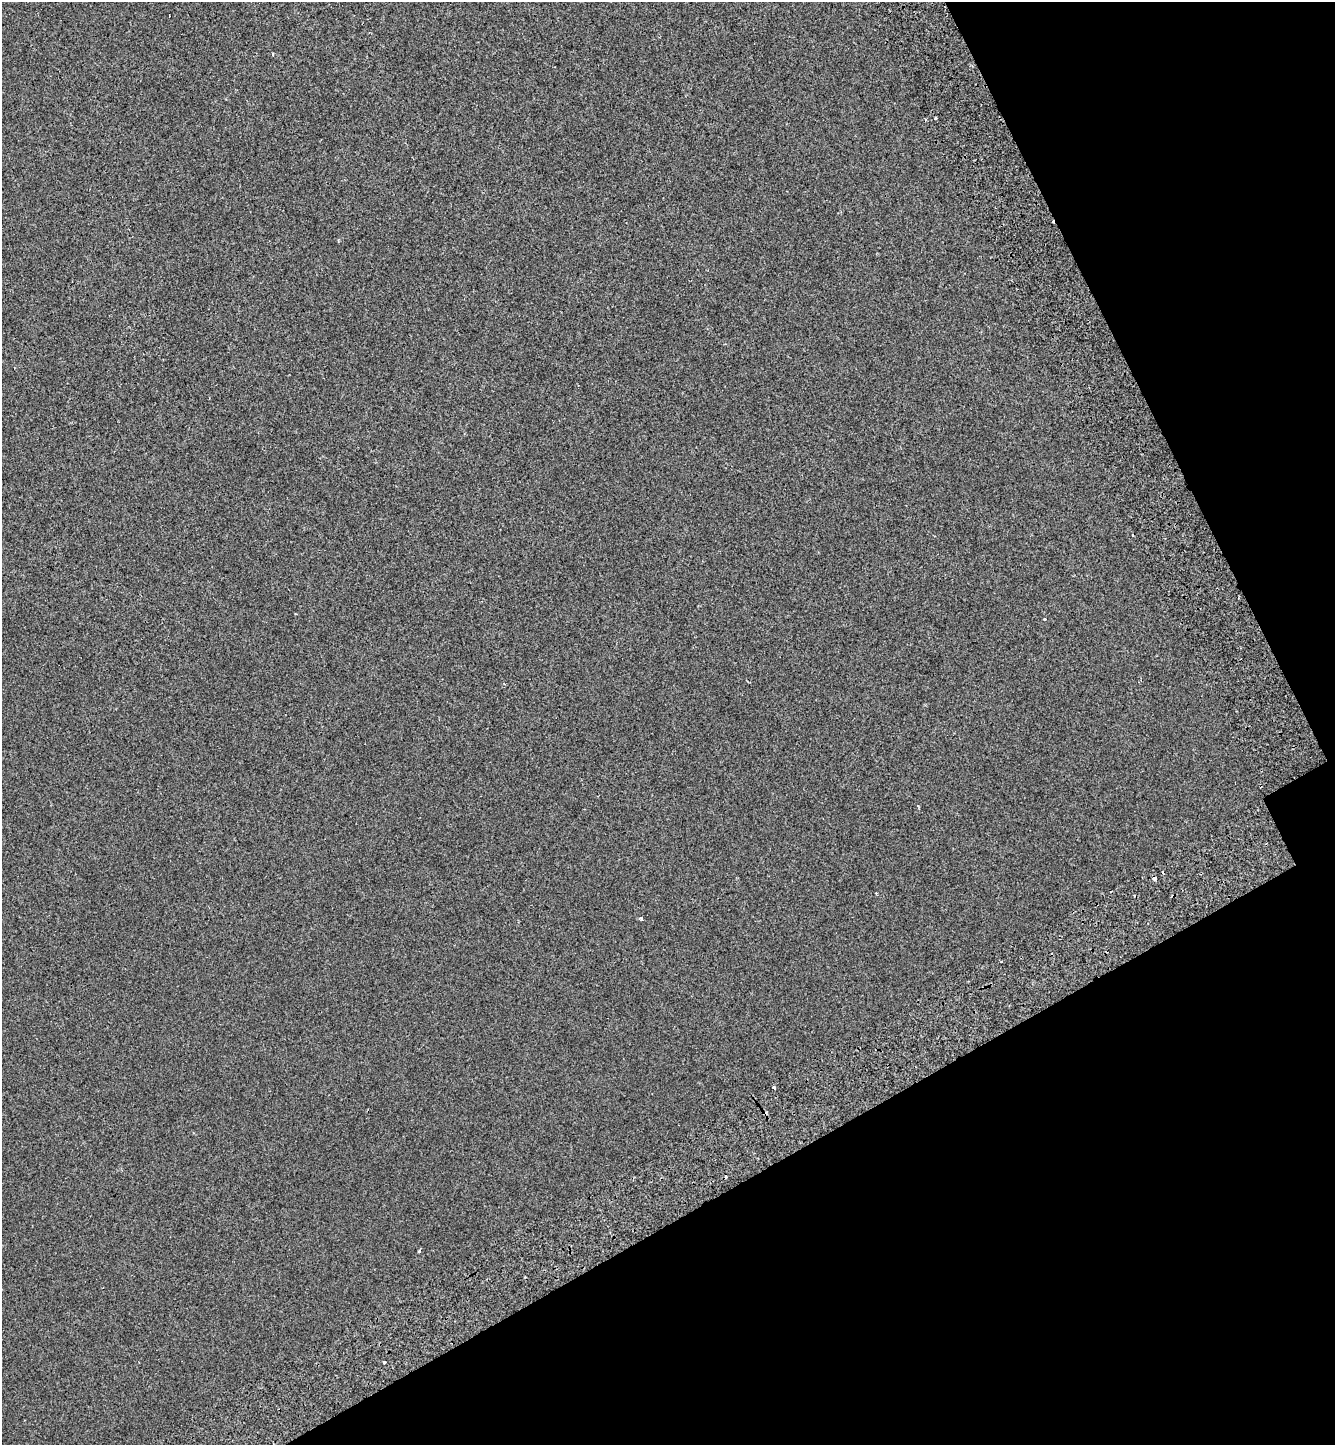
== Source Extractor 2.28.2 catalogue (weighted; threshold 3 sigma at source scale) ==
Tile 12 of 4 x 4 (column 4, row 3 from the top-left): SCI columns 4291-5623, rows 1544-2986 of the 5858 x 5977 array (HDU 1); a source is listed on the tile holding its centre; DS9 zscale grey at full resolution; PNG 1337 x 1447 px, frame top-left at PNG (2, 2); no overlay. Shown black and unused: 25% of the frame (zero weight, under 2 of 3 exposures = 7% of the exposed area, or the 3 px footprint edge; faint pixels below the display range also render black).
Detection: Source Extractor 2.28.2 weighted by HDU 2 'WHT'; one run over the whole footprint, this tile lists its part. Background -4.05e-04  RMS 0.0046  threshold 0.0205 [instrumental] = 3 sigma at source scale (4.5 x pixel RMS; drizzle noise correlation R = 1.50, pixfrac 1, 0.0396/0.0396 arcsec/px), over >= 5 px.
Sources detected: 12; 4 cosmic-ray / hot-pixel residue — not listed; the other 8 listed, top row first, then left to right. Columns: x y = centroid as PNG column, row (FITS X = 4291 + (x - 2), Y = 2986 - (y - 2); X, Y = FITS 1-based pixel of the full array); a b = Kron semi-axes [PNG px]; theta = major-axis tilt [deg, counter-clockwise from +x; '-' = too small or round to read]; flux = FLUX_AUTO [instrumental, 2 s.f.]
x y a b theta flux
273 54 4 2 - 0.34
935 118 3 3 - 1.2
1045 619 3 3 - 2.7
1155 878 5 3 - 7.8
876 893 2 2 - 0.46
641 918 4 3 - 0.94
774 1087 3 3 - 1.9
384 1362 3 3 - 4.7
Overlapping masked pixels (flux is a lower limit): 1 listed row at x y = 1155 878